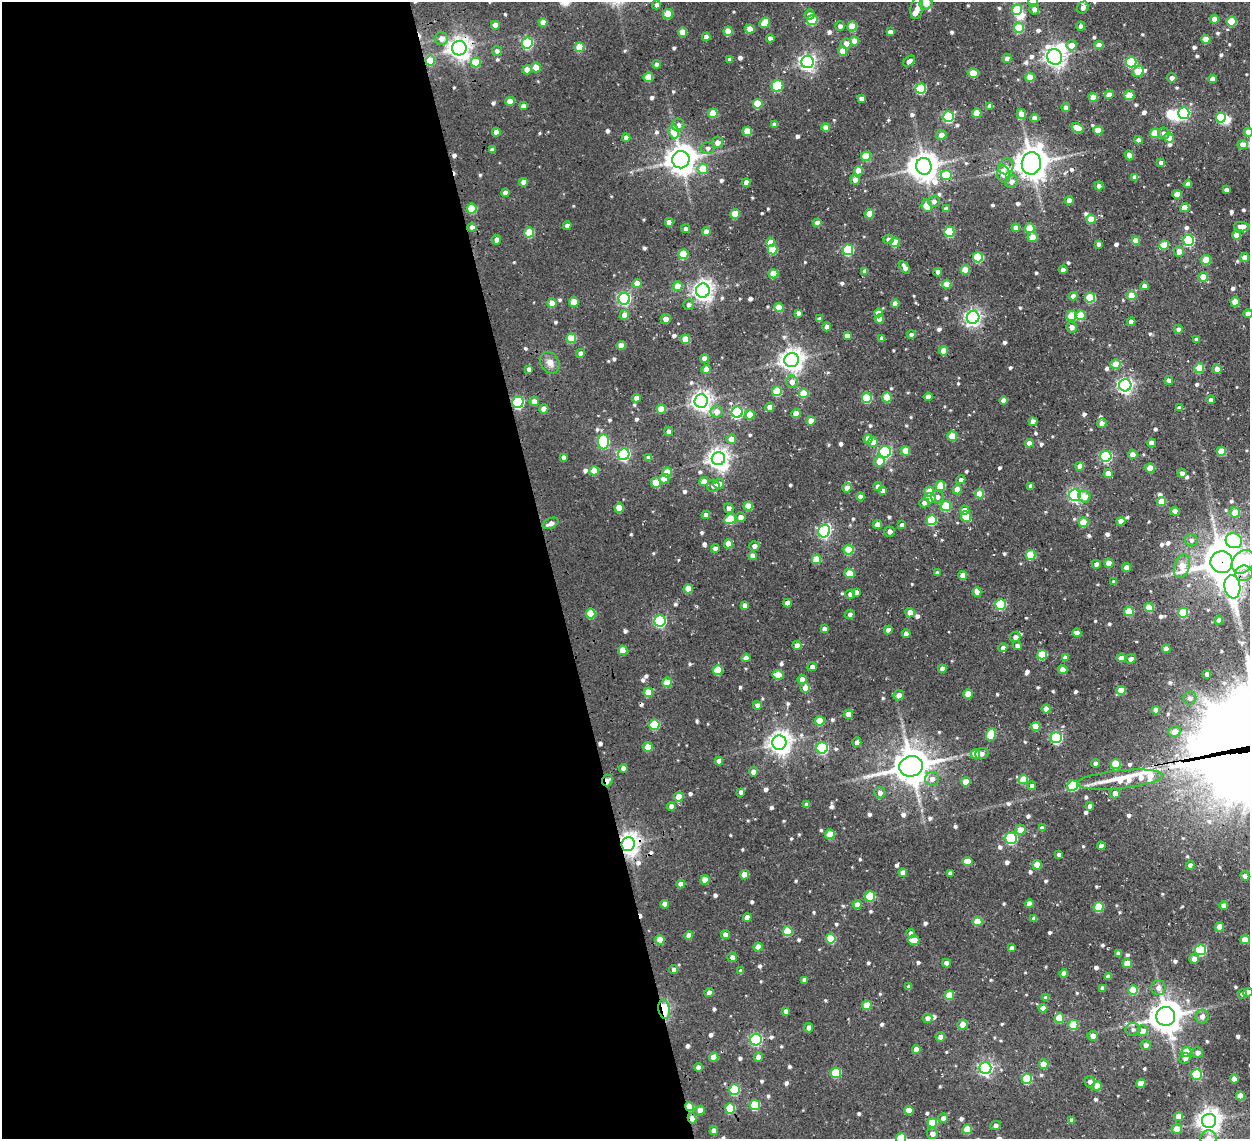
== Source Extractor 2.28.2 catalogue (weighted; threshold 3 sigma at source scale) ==
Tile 9 of 4 x 4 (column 1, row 3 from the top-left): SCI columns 132-1379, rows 1425-2561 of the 5254 x 5242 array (HDU 1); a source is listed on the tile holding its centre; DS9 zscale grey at full resolution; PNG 1252 x 1141 px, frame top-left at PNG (2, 2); each listed source drawn as its Kron ellipse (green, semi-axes under 4 px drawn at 4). Shown black and unused: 44% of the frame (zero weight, under 3 of 4 exposures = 11% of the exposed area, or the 3 px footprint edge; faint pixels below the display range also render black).
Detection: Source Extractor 2.28.2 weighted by HDU 2 'WHT'; one run over the whole footprint, this tile lists its part. Background 0.145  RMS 0.012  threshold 0.0527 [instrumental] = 3 sigma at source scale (4.5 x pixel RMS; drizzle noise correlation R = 1.50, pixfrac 1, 0.05/0.05 arcsec/px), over >= 5 px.
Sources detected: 737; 7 inside a brighter object's white glare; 6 cosmic-ray / hot-pixel residue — neither listed nor drawn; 7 inside a brighter listed object's ellipse — not listed separately; of the other 717, all 500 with FLUX_AUTO >= 3.64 (the completeness limit of this list) listed and drawn (217 fainter detections not listed), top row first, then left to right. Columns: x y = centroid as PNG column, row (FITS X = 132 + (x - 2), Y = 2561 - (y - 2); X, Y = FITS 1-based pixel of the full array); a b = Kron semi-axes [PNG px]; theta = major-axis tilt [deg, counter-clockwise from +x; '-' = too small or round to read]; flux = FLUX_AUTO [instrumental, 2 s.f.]
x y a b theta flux
1033 2 5 4 - 7.9
926 4 6 6 - 11
656 5 4 4 - 4.6
917 8 11 6 81 7.6
1083 8 6 5 - 4.6
1034 9 5 5 - 5.8
1017 10 5 5 - 44
668 14 5 5 - 27
810 15 5 5 - 7.6
1214 19 4 4 - 11
812 20 5 5 - 40
1232 21 5 5 - 35
543 22 4 4 - 11
764 23 6 5 - 16
495 25 4 4 - 9.6
840 26 4 4 - 4.5
852 26 5 4 - 27
1081 26 4 4 - 6.2
1019 28 5 5 - 40
750 29 4 4 - 13
728 31 4 4 - 20
682 32 4 4 - 15
890 32 4 4 - 5.7
706 37 4 4 - 7.9
441 38 6 6 - 8.4
770 38 4 4 - 4.8
1206 39 4 4 - 19
854 41 4 4 - 15
527 43 5 5 - 120
846 43 5 5 - 7.8
1072 45 5 5 - 11
1099 45 4 4 - 8.4
579 47 5 5 - 26
459 48 7 7 - 760
497 51 5 5 - 3.7
843 51 5 4 - 12
1055 57 8 7 - 530
1007 58 4 4 - 6.9
730 59 4 3 - 3.8
430 61 5 5 - 30
909 61 6 4 42 5.2
476 62 5 5 - 31
807 62 6 6 - 390
1131 62 5 5 - 77
657 64 4 4 - 4
536 67 5 5 - 13
527 70 5 4 - 9.3
1138 71 6 5 - 21
973 73 6 4 -15 24
648 77 5 4 - 25
1030 77 5 4 - 22
1172 78 5 4 - 3.9
1212 79 4 4 - 8.5
777 86 6 5 - 48
921 89 5 5 - 66
1109 95 4 4 - 8.9
1129 95 5 5 - 20
1093 97 4 4 - 19
861 98 4 3 - 4.2
510 102 5 4 - 13
758 104 5 5 - 35
523 106 4 4 - 5.9
990 106 4 4 - 5.1
1066 107 4 4 - 4.1
713 113 5 4 - 23
977 113 4 4 - 22
1184 113 5 5 - 140
1021 114 5 5 - 9.4
948 117 5 5 - 96
1221 117 5 5 - 47
1034 118 4 4 - 6.6
774 124 4 4 - 5.7
678 125 6 6 - 5.2
826 127 4 4 - 11
1078 128 6 4 -30 17
1098 130 4 4 - 14
747 131 5 4 - 21
496 132 4 4 - 7.1
674 132 6 5 - 25
1248 132 4 4 - 13
1155 133 5 5 - 28
1164 133 6 5 - 5.2
941 135 5 5 - 6.8
626 138 4 4 - 6.8
1169 138 5 4 - 12
1138 140 4 4 - 5.4
717 142 5 5 - 7.9
1243 145 5 4 - 11
708 148 7 6 - 4
492 150 4 4 - 4
1129 155 5 4 - 8.1
866 156 5 4 - 31
681 160 9 8 - 1400
1031 163 11 9 81 1800
1161 163 4 4 - 4.4
924 166 8 7 - 1200
1006 166 8 7 - 4.8
703 169 5 5 - 26
858 171 4 4 - 15
1003 174 8 6 -80 14
946 175 5 5 - 33
1135 177 4 4 - 6.6
855 180 5 4 - 5.7
1011 181 6 6 - 6.3
524 182 4 4 - 8.6
746 182 4 4 - 7.8
1188 184 4 4 - 5.7
1099 186 4 4 - 5.7
1226 190 4 4 - 4.2
505 193 4 4 - 6.1
1177 194 4 4 - 15
1069 200 4 4 - 11
934 201 6 5 - 4.6
927 206 6 5 - 18
1185 208 5 4 - 17
472 209 5 5 - 40
946 209 4 4 - 5
735 214 5 4 - 21
869 214 5 4 - 18
1091 219 5 4 - 23
669 222 4 4 - 8.8
817 223 4 4 - 9
567 226 4 4 - 4.3
472 227 4 4 - 4.6
1242 227 8 4 -7 7.1
1016 228 4 4 - 9.1
1030 228 5 5 - 29
686 229 4 4 - 3.7
529 232 5 5 - 38
706 232 4 4 - 10
949 232 5 5 - 53
1236 235 4 4 - 10
1032 237 5 5 - 12
888 239 5 5 - 4.9
497 240 5 4 - 6.8
1136 240 4 4 - 13
1189 240 5 5 - 110
771 242 5 4 - 16
895 242 5 5 - 26
1099 244 4 4 - 3.8
1164 245 5 4 - 30
772 249 5 5 - 38
848 250 5 5 - 83
1179 251 5 5 - 9
683 254 5 5 - 32
978 257 5 5 - 56
1245 257 4 4 - 12
1206 260 5 4 - 27
905 267 7 4 -59 6.2
965 270 5 4 - 21
1063 270 4 4 - 5.8
865 271 4 4 - 5.1
938 272 4 4 - 7
773 274 5 4 - 24
1203 277 5 5 - 16
637 283 4 4 - 12
947 284 4 4 - 16
678 286 4 4 - 17
1144 286 4 4 - 4.8
703 291 7 6 - 630
1132 295 5 4 - 24
1073 296 4 4 - 6.8
1090 298 5 5 - 50
624 299 6 5 - 200
574 302 5 5 - 14
1235 302 4 4 - 23
552 303 4 4 - 14
895 303 4 4 - 9.5
689 305 5 5 - 3.7
779 308 4 4 - 22
798 313 4 4 - 4.6
878 313 4 4 - 9.6
1248 314 4 4 - 7.6
624 315 5 4 - 9.5
1080 315 5 5 - 31
1071 316 5 5 - 34
973 317 6 6 - 330
666 319 5 5 - 5.3
819 319 4 4 - 5.2
879 319 4 4 - 11
1131 322 4 4 - 8.2
827 327 4 4 - 4.4
1072 327 5 5 - 5.3
1178 329 4 4 - 4.7
911 335 4 4 - 3.9
847 336 4 4 - 7
571 338 5 5 - 35
882 338 4 4 - 4.9
685 339 5 5 - 20
1197 340 4 4 - 4.7
621 345 4 4 - 12
944 351 4 4 - 15
580 353 4 4 - 4.2
704 358 4 4 - 7.4
792 360 7 7 - 830
550 363 11 9 -56 7.8
1116 364 5 5 - 18
1199 368 5 4 - 30
529 369 4 4 - 4.3
706 369 4 4 - 10
1217 369 5 4 - 5.7
1169 381 4 4 - 5.4
792 382 6 6 - 6.1
1125 385 6 6 - 310
777 391 5 5 - 40
804 393 5 4 - 25
887 397 5 5 - 27
928 397 4 4 - 7.3
636 398 4 4 - 8.7
867 398 5 5 - 52
1211 400 4 4 - 4.7
534 401 5 4 - 6.6
701 401 7 6 - 610
1004 401 4 4 - 10
518 402 6 5 - 130
770 407 4 4 - 10
1179 408 4 4 - 3.9
544 409 4 4 - 13
661 409 4 4 - 18
716 412 6 6 - 8.9
737 412 5 5 - 120
796 414 4 4 - 16
750 415 5 4 - 16
811 421 4 4 - 11
1033 422 4 4 - 8.6
1102 423 5 5 - 5.3
669 431 4 4 - 4.8
952 436 5 4 - 20
731 439 5 4 - 12
868 439 4 4 - 13
603 442 7 5 -88 110
873 442 5 5 - 8.6
1029 443 4 4 - 11
1151 443 4 4 - 7.2
906 451 4 4 - 18
1221 451 4 4 - 20
885 452 6 6 - 130
624 454 6 5 - 170
1133 454 5 4 - 7.8
1106 456 5 5 - 120
564 457 4 3 - 3.7
649 458 4 4 - 5.7
718 459 7 6 - 620
879 461 5 5 - 14
1080 466 4 4 - 10
1150 468 4 4 - 16
594 471 4 4 - 17
667 472 5 4 - 23
1108 473 4 4 - 12
1182 473 4 4 - 4.9
664 479 5 4 - 15
961 480 4 4 - 4.1
704 481 4 4 - 13
656 483 5 5 - 28
719 484 5 5 - 9.2
713 486 6 6 - 3.6
878 486 5 4 - 5.4
940 486 5 5 - 28
1031 486 4 4 - 5
847 488 5 4 - 8.6
957 490 5 4 - 12
883 491 4 4 - 6.3
929 492 5 5 - 17
979 494 5 4 - 20
1075 495 6 6 - 220
860 497 4 4 - 8.6
937 497 6 6 - 4.9
1084 497 6 5 - 11
930 498 5 5 - 11
1161 501 4 4 - 18
924 503 5 4 - 5.7
748 506 4 4 - 15
946 506 5 5 - 47
619 508 5 4 - 21
729 508 5 5 - 5.3
965 510 5 4 - 8.5
1175 511 4 4 - 9.8
1235 512 5 5 - 16
706 515 4 4 - 5.7
740 517 5 5 - 6.2
966 517 5 5 - 29
730 519 6 5 - 27
932 520 5 5 - 54
1121 521 4 4 - 10
1084 522 5 4 - 26
551 523 8 5 23 6.6
877 524 4 4 - 9
902 525 4 4 - 4.6
824 531 6 6 - 210
890 532 5 5 - 3.8
1191 540 6 6 - 3.8
1234 541 8 7 - 130
728 544 4 4 - 17
754 546 5 5 - 5.3
715 549 4 4 - 5.2
848 550 5 5 - 32
1031 555 5 5 - 40
752 556 4 4 - 6.4
816 559 5 5 - 28
1222 562 11 11 - 2700
1243 562 13 10 47 58
1109 563 4 4 - 14
1096 564 4 4 - 3.8
1182 566 12 7 72 20
1126 568 4 4 - 8.9
849 573 5 4 - 22
937 573 4 4 - 3.7
1244 573 8 7 - 11
963 575 4 4 - 11
1114 582 4 4 - 3.9
1232 587 12 8 -81 350
688 589 4 4 - 20
856 592 4 4 - 5
977 592 5 4 - 8.4
850 594 5 4 - 5.5
787 603 4 4 - 7.7
745 605 4 4 - 5.8
1001 605 5 5 - 77
1149 608 5 4 - 27
1129 611 5 4 - 28
910 613 4 4 - 13
1183 613 5 5 - 44
591 614 5 5 - 35
850 614 5 4 - 4.6
1219 620 4 4 - 5.1
660 621 5 5 - 140
824 629 4 4 - 5
888 630 4 4 - 5.8
1077 633 4 4 - 6.1
906 634 4 4 - 7.5
1015 637 5 5 - 5.3
797 645 4 4 - 7.9
1017 646 4 4 - 3.9
1003 648 4 4 - 5.8
1166 649 4 4 - 9.9
623 650 5 4 - 19
1042 654 5 5 - 37
746 658 4 4 - 7.1
1065 658 4 4 - 5.3
1121 658 4 4 - 6.6
1131 659 5 4 - 4.9
812 667 4 4 - 4.8
942 669 4 4 - 6.3
718 670 5 5 - 38
1063 670 4 4 - 15
1207 674 4 4 - 4.2
778 675 5 4 - 20
802 679 4 4 - 9.5
667 682 5 4 - 22
805 688 5 5 - 11
1121 690 5 4 - 17
648 692 5 4 - 22
968 694 5 4 - 18
899 695 5 5 - 7.3
1190 698 6 6 - 4.1
757 705 4 4 - 5.7
1046 709 4 4 - 11
1156 710 4 4 - 8.7
848 714 5 4 - 9.3
820 721 5 4 - 23
654 725 5 5 - 52
1036 726 4 4 - 19
1174 731 6 5 - 9.1
991 735 6 5 - 44
1056 738 5 5 - 120
857 742 5 4 - 4.7
779 743 7 7 - 800
648 747 5 4 - 17
822 748 6 5 - 110
982 753 6 5 - 3.9
975 754 4 4 - 19
719 761 4 4 - 6.6
1096 763 4 4 - 4.1
1116 764 5 5 - 34
911 766 12 10 15 2400
623 768 4 4 - 7.2
753 772 4 4 - 5.6
932 779 7 6 - 7
1023 779 5 4 - 24
607 780 6 5 - 16
1120 780 43 9 6 34
966 782 5 4 - 18
1032 786 4 4 - 4.7
1073 786 5 5 - 57
741 792 4 4 - 4.5
880 793 6 5 - 5
1115 793 5 5 - 9.5
679 797 4 4 - 18
806 805 4 4 - 4.9
671 806 4 4 - 6.9
1090 806 4 4 - 5.1
1042 828 4 4 - 5.3
1020 830 5 5 - 11
830 834 5 4 - 25
1011 838 6 5 - 130
628 844 7 6 - 790
1101 846 4 4 - 7.1
1059 855 4 4 - 4.2
968 861 5 4 - 11
1037 865 5 4 - 20
1190 865 4 4 - 5
903 873 4 4 - 7.7
950 873 4 4 - 4.1
744 875 4 4 - 15
1245 876 4 4 - 4.9
705 880 4 4 - 16
681 884 4 4 - 9.3
870 896 5 5 - 49
1029 903 4 4 - 8.8
665 904 4 4 - 9.2
857 905 4 4 - 9.1
1224 905 4 4 - 9
1099 907 5 5 - 44
747 917 4 4 - 9.2
1034 919 4 4 - 4.8
977 921 5 4 - 21
1220 927 4 4 - 14
787 931 5 5 - 33
911 933 4 4 - 4.9
689 935 4 4 - 9.5
725 935 4 4 - 8.4
831 938 5 5 - 37
660 940 4 4 - 18
914 940 5 4 - 14
1245 940 5 4 - 15
758 947 4 4 - 13
1012 948 4 4 - 4
1200 950 5 5 - 81
1118 953 4 4 - 4.2
732 957 5 4 - 4.7
1194 959 5 5 - 7.2
946 963 4 4 - 7.1
1127 963 5 4 - 15
674 970 4 4 - 4.6
741 971 4 4 - 4.4
1064 973 4 4 - 7.9
1108 976 4 4 - 5.8
804 980 4 4 - 5.2
909 987 4 4 - 3.7
1102 988 4 4 - 4.5
1158 988 7 7 - 5.6
1133 990 5 5 - 30
1248 992 5 4 - 10
709 993 4 4 - 6.3
1242 994 4 4 - 4.2
949 995 5 4 - 26
1046 998 4 4 - 5.3
867 1005 5 4 - 23
1043 1008 4 4 - 8.8
664 1009 10 5 -78 64
786 1011 4 4 - 4.9
1166 1016 9 9 - 1800
1202 1016 7 6 - 5.7
927 1018 5 4 - 5.8
1059 1018 5 4 - 24
963 1025 5 5 - 12
1073 1025 5 5 - 32
809 1028 4 4 - 5.5
1133 1029 7 6 - 4
1142 1031 5 5 - 12
1093 1036 5 5 - 6.4
940 1037 5 4 - 4.6
756 1040 6 5 - 150
1146 1045 5 5 - 5.2
916 1049 4 4 - 12
1186 1052 5 5 - 27
1197 1053 6 5 - 4.9
714 1057 4 4 - 15
758 1057 5 4 - 8.1
1185 1059 6 5 - 3.6
1044 1064 5 4 - 12
698 1067 4 4 - 6.6
985 1068 6 6 - 250
836 1073 5 5 - 62
1196 1074 5 5 - 68
1027 1079 5 5 - 54
1234 1079 4 4 - 12
1090 1082 5 5 - 4.3
1141 1083 4 4 - 14
1097 1086 4 4 - 16
735 1090 5 5 - 68
1240 1096 4 4 - 16
755 1105 5 5 - 44
689 1107 4 4 - 19
730 1108 5 5 - 51
700 1110 4 4 - 11
909 1110 4 4 - 14
1179 1116 4 4 - 13
692 1118 5 4 - 7
943 1118 5 4 - 6.9
1071 1120 4 4 - 3.9
1209 1121 7 7 - 870
932 1123 5 4 - 31
995 1125 5 4 - 4
967 1129 5 4 - 25
1177 1129 5 5 - 12
714 1131 4 4 - 7.3
932 1134 5 5 - 5.7
901 1138 5 5 - 51
1208 1138 8 7 - 7.7
Overlapping masked pixels (flux is a lower limit): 11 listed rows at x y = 459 48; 430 61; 518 402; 1222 562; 1232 587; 607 780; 628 844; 664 1009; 689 1107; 730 1108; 692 1118
Isophote crosses this tile's border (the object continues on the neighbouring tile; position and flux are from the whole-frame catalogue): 11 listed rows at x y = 1033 2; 926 4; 1083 8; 1248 132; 1245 257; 1248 314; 1243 562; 1248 992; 1209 1121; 901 1138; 1208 1138